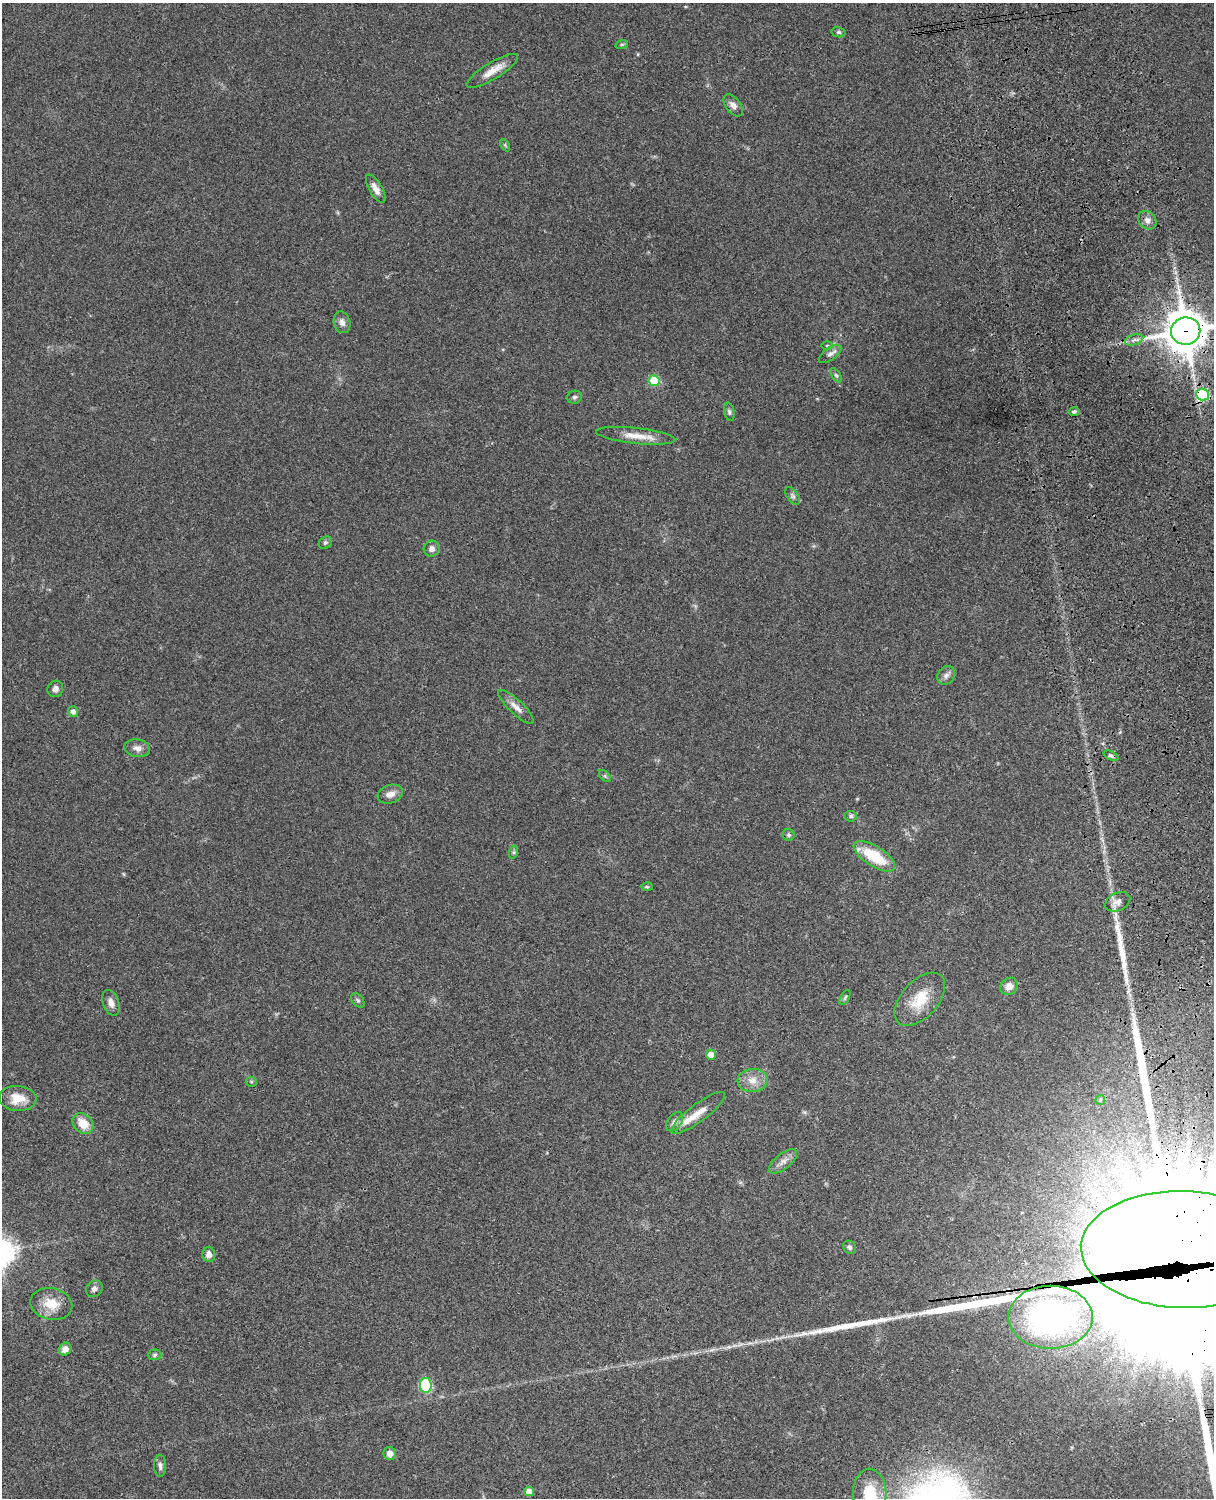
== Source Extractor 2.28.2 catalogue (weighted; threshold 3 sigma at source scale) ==
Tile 6 of 4 x 3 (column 2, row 2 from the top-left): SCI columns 1333-2544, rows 1773-3268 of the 5088 x 4927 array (HDU 1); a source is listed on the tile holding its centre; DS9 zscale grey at full resolution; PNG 1216 x 1500 px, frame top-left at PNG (2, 3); each listed source drawn as its Kron ellipse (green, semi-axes under 4 px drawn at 4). Shown black and unused: <1% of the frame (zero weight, under 3 of 4 exposures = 6% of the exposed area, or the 3 px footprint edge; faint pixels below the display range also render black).
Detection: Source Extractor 2.28.2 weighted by HDU 2 'WHT'; one run over the whole footprint, this tile lists its part. Background 0.0889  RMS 0.0061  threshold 0.0275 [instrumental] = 3 sigma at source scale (4.5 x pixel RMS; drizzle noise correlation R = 1.50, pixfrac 1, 0.05/0.05 arcsec/px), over >= 5 px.
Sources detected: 69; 4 long thin detections or spike segments (spike, bleed or trail) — neither listed nor drawn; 2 inside a brighter listed object's ellipse — not listed separately; the other 63 listed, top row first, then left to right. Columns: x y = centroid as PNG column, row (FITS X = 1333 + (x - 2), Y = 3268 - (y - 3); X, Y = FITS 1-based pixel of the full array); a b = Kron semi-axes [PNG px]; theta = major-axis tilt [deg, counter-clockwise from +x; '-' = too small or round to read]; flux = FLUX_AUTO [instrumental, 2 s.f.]
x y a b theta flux
838 32 7 5 -13 1.1
622 44 6 4 18 0.82
492 71 30 8 31 7.9
733 105 12 7 -52 3.4
505 145 7 4 -57 0.83
376 189 16 6 -59 4.3
1147 220 10 8 -43 3.1
342 322 11 8 -74 3
1186 331 15 13 11 1900
1134 340 9 5 17 2.1
827 346 6 3 0 0.74
830 354 13 6 35 2.5
836 375 8 4 -54 1.1
654 381 5 5 - 21
1202 394 6 6 - 46
574 397 7 6 - 1.3
729 412 9 5 -78 1.5
1074 412 6 4 12 1.2
636 436 40 8 -6 9.4
793 496 10 5 -54 1.7
325 543 7 5 37 1.2
432 549 8 8 - 3.1
946 675 10 8 51 2.5
55 689 8 7 - 2.7
516 707 23 7 -43 4.7
73 712 5 5 - 2.7
137 748 13 9 -10 3.7
1111 756 8 4 -24 1.3
605 776 7 4 -45 1
390 794 13 9 19 4.1
851 816 6 5 - 1.4
789 835 6 6 - 1.2
514 852 7 4 72 0.89
874 856 23 10 -32 25
647 887 6 3 -2 0.7
1118 902 13 9 25 4.1
1009 986 9 8 - 4.5
845 997 8 4 63 1.1
920 999 32 18 48 18
358 1000 8 5 -51 1.2
111 1003 13 8 -71 3.4
711 1054 5 5 - 5.2
752 1080 15 11 6 6.7
251 1082 5 5 - 0.8
18 1098 18 12 -5 9.6
1100 1100 5 4 - 0.78
698 1113 32 9 37 8.5
674 1122 11 7 51 2.9
83 1124 11 9 -47 9.8
783 1161 17 7 38 4
849 1247 7 6 - 1.5
1183 1250 102 58 -2 27000
209 1254 7 6 - 3.3
94 1289 9 7 44 2.5
51 1304 21 15 -13 13
1050 1317 42 31 0 190
65 1349 7 6 - 4.4
155 1355 7 5 3 1.2
426 1385 7 6 - 55
390 1453 6 6 - 4.1
160 1466 11 6 -88 2.1
529 1492 5 4 - 6.1
870 1494 25 16 -88 22
Overlapping masked pixels (flux is a lower limit): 3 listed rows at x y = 1186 331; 1202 394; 1183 1250
Isophote crosses this tile's border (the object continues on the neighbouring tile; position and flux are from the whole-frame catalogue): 3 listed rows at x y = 1186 331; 1183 1250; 870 1494